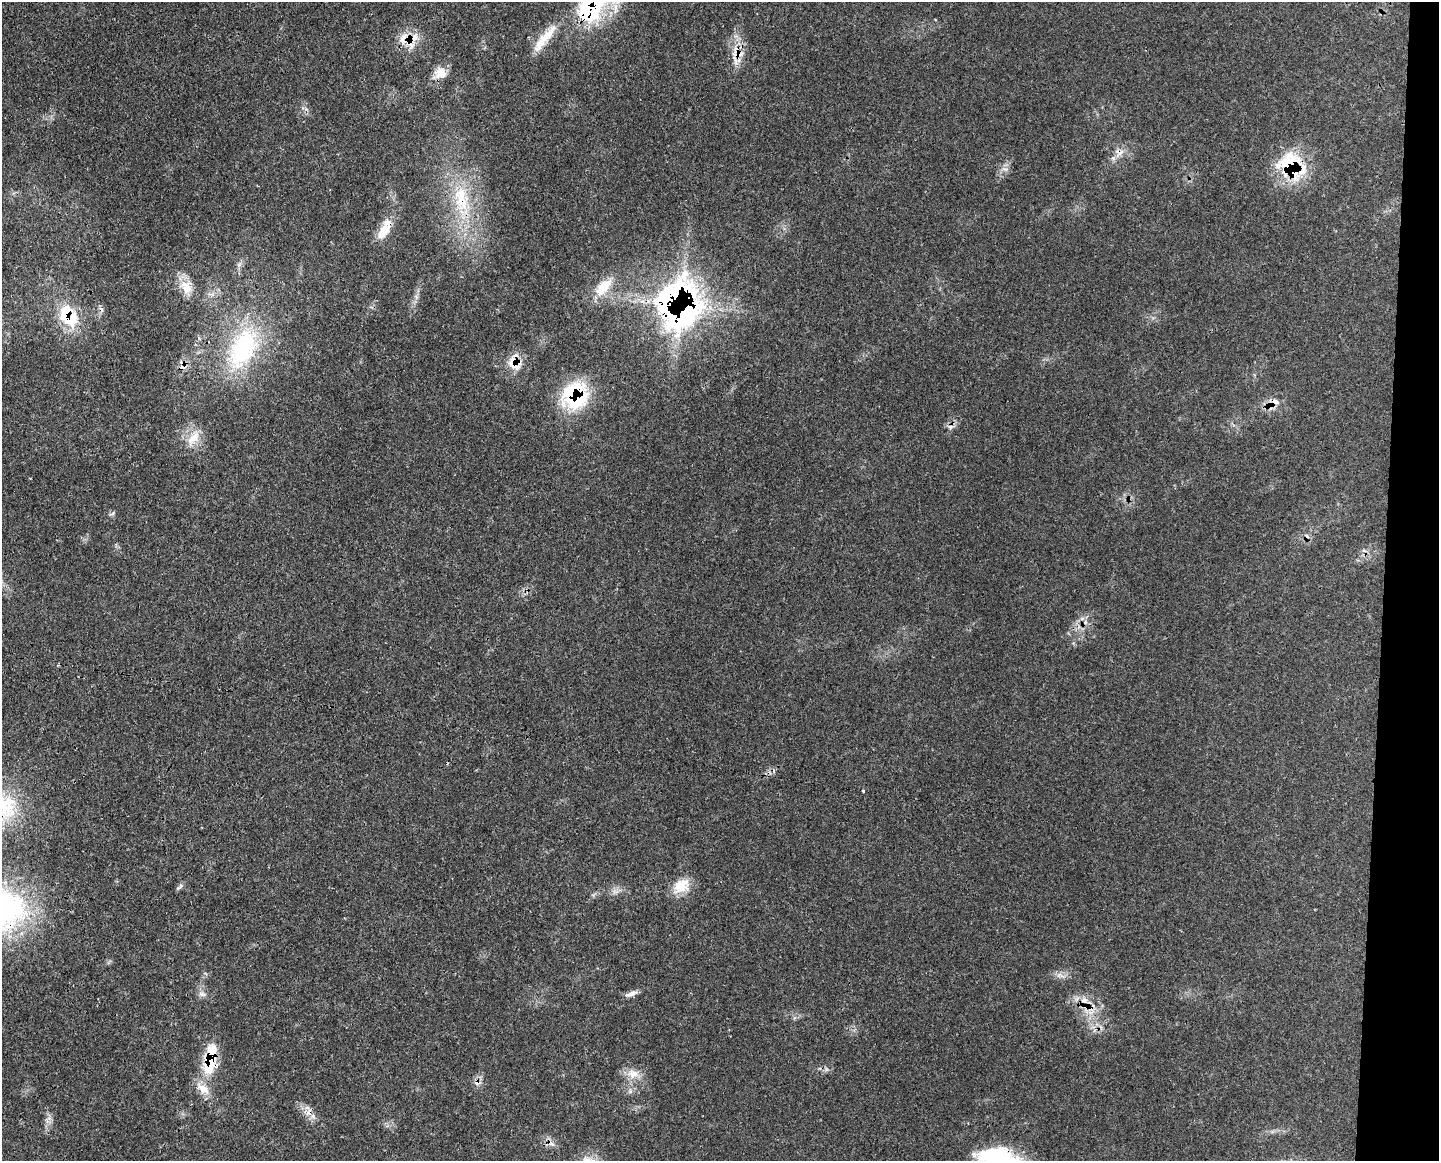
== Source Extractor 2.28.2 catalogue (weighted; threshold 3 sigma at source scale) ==
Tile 6 of 3 x 4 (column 3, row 2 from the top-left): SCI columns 3011-4447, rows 2322-3480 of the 4694 x 4641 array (HDU 1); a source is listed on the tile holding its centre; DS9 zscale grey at full resolution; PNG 1441 x 1163 px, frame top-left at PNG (2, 2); no overlay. Shown black and unused: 4% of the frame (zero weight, under 3 of 4 exposures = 2% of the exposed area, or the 3 px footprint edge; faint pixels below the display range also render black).
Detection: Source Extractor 2.28.2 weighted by HDU 2 'WHT'; one run over the whole footprint, this tile lists its part. Background 0.0549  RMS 0.0033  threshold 0.0148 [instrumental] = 3 sigma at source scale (4.5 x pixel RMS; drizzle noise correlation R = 1.50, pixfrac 1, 0.05/0.05 arcsec/px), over >= 5 px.
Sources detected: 45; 1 inside a brighter object's white glare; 7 cosmic-ray / hot-pixel residue — not listed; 5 inside a brighter listed object's ellipse — not listed separately; the other 32 listed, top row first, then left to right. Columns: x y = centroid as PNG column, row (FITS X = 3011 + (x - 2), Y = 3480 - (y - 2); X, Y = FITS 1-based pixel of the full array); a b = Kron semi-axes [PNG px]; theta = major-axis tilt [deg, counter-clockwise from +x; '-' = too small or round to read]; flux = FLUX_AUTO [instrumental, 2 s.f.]
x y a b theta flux
589 10 61 31 56 38
406 38 31 16 -47 7.3
544 38 50 11 51 8.1
738 54 20 10 -14 4.3
440 73 17 13 22 4.7
1119 153 15 13 42 3.5
1291 165 42 27 -68 22
1005 169 11 4 -4 0.93
461 200 50 21 -79 23
384 230 29 11 62 7.1
186 287 21 16 -58 5.5
603 287 32 15 48 8.2
684 315 82 43 57 79
70 317 28 22 -20 15
243 348 65 35 66 42
515 363 23 17 -43 6.1
575 396 33 30 49 25
1275 402 12 9 13 2.9
951 427 8 6 3 1.3
193 438 24 12 51 5.6
112 514 8 3 13 0.61
1082 618 7 5 2 0.9
863 791 3 3 - 0.69
181 886 7 4 88 0.66
681 886 23 17 28 6.7
1059 975 8 4 53 0.94
202 994 11 6 -8 1.3
631 994 17 6 23 1.9
1090 1008 24 18 -40 8.9
210 1059 41 14 81 17
633 1074 16 14 -7 4.4
313 1116 7 6 - 1.3
Overlapping masked pixels (flux is a lower limit): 15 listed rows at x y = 589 10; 406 38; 738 54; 1119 153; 1291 165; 461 200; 384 230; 684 315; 70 317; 243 348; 515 363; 575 396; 1275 402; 1090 1008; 210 1059
Isophote crosses this tile's border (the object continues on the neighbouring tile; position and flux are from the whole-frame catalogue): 1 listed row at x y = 589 10